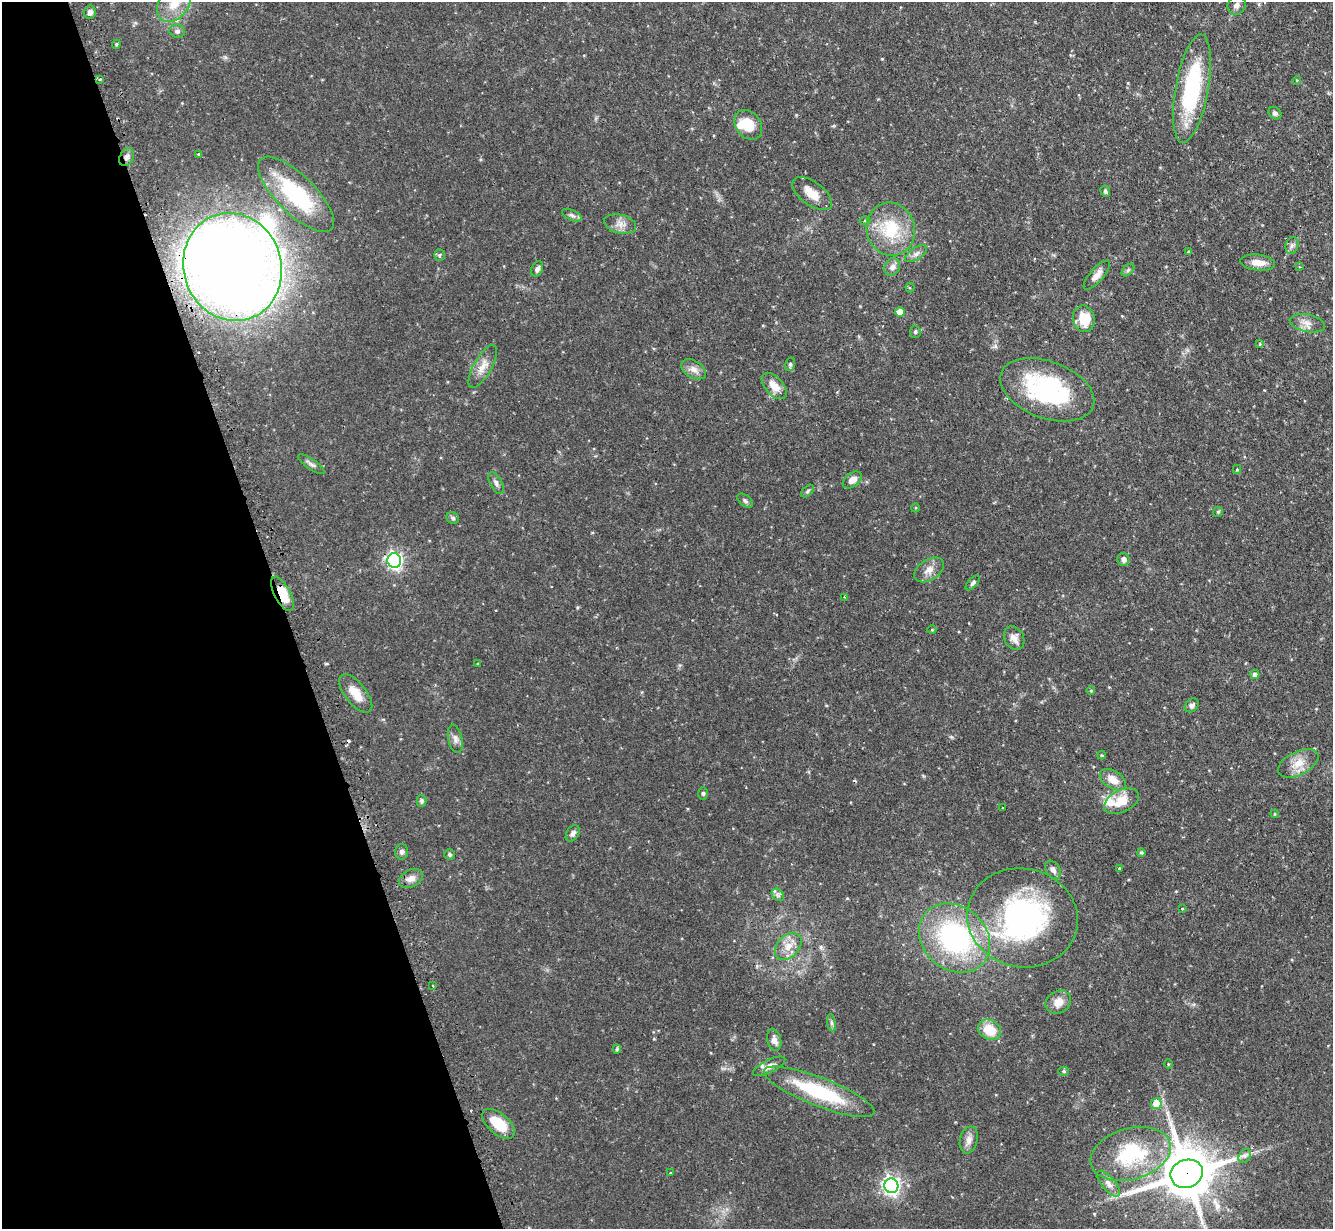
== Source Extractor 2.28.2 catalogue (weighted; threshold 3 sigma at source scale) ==
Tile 5 of 4 x 4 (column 1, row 2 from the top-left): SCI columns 38-1368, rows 2627-3853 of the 5400 x 5380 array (HDU 1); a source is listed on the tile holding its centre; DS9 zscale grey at full resolution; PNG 1335 x 1231 px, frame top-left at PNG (2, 2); each listed source drawn as its Kron ellipse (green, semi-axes under 4 px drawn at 4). Shown black and unused: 21% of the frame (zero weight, under 2 of 3 exposures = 4% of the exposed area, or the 3 px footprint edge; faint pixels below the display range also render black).
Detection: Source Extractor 2.28.2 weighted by HDU 2 'WHT'; one run over the whole footprint, this tile lists its part. Background 0.0818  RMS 0.0055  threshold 0.025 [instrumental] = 3 sigma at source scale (4.5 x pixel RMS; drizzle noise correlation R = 1.50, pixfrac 1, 0.05/0.05 arcsec/px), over >= 5 px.
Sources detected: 109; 1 inside a brighter object's white glare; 2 cosmic-ray / hot-pixel residue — neither listed nor drawn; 3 inside a brighter listed object's ellipse — not listed separately; the other 103 listed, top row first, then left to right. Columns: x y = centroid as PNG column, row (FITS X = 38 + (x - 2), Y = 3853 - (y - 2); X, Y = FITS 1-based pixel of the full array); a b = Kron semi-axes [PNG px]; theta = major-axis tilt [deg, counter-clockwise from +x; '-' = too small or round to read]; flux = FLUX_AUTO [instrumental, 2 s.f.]
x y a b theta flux
174 4 20 14 51 13
1237 5 10 8 49 2.5
90 12 6 6 - 2.2
177 31 8 6 -8 1.5
116 44 4 4 - 0.6
100 79 3 2 - 0.48
1297 80 4 3 - 0.46
1192 89 55 16 80 57
1275 113 7 5 -38 1.4
748 125 16 12 -53 12
198 154 3 3 - 0.93
127 157 9 6 62 2.1
1105 191 6 4 -64 0.97
296 194 50 19 -45 50
812 194 23 11 -36 7.3
572 215 10 5 -24 1.5
865 220 5 3 - 0.53
620 224 16 9 -14 4.1
891 229 27 24 -75 25
1292 245 9 6 73 1.7
1188 252 4 3 - 0.62
916 254 12 6 34 2.2
439 255 6 5 - 0.89
1258 262 17 8 -6 5.7
233 267 54 49 -71 880
892 267 9 7 61 2.7
1300 267 3 2 - 0.38
537 269 8 5 63 2
1128 270 7 4 45 1
1097 275 18 6 49 4
910 287 5 4 - 0.8
900 312 5 5 - 6.8
1084 319 13 11 -78 12
1307 323 18 8 -12 4.3
915 332 6 5 - 0.97
1260 344 4 3 - 0.47
790 364 7 5 74 1
483 366 24 9 61 5.8
694 369 13 8 -31 3.4
774 386 16 9 -48 6.5
1047 390 49 28 -20 68
311 464 15 5 -35 1.8
1237 470 4 4 - 0.57
852 480 11 6 37 4.2
496 483 12 6 -61 1.9
808 491 7 4 46 0.95
745 501 9 5 -38 1.3
915 508 4 3 - 0.47
1218 512 5 5 - 0.81
453 518 6 5 - 1.3
1123 559 6 6 - 2.2
394 560 7 7 - 160
929 570 16 10 33 4.7
973 583 9 4 47 1.2
282 594 19 8 -62 14
844 597 3 2 - 0.4
932 630 4 4 - 0.56
1014 638 12 9 -61 3.8
478 664 4 3 - 0.49
1255 674 5 4 - 2.1
1091 691 4 4 - 0.63
356 694 23 10 -52 7.7
1192 705 8 6 44 1.6
455 739 14 7 -78 2.6
1101 755 4 4 - 0.58
1298 763 22 11 26 7.9
1113 780 14 9 -33 5.9
703 793 6 5 - 0.96
421 801 6 5 - 1.2
1121 801 18 11 27 11
1003 807 3 2 - 0.45
1275 814 4 4 - 0.56
573 833 9 6 56 2
401 852 7 6 - 1.7
1141 853 4 4 - 0.71
450 855 5 5 - 0.91
1119 869 3 3 - 0.91
1053 870 10 6 -55 2.2
411 878 12 8 28 3.8
778 895 7 5 -46 1.4
1182 909 3 2 - 0.61
1022 918 55 49 -12 120
954 938 38 31 -41 89
788 946 15 11 47 6.3
433 986 3 2 - 0.86
1058 1002 13 11 33 5.8
831 1023 8 4 -81 1.2
989 1030 12 9 -31 13
774 1040 11 7 -77 3.2
617 1049 4 3 - 1.1
1168 1064 4 3 - 0.44
769 1066 18 6 26 3.6
1063 1071 5 4 - 0.91
819 1092 59 14 -21 42
1156 1104 5 5 - 11
499 1124 19 10 -41 14
969 1140 14 8 77 3.4
1131 1154 41 25 16 40
1245 1156 7 5 59 1.6
671 1173 3 3 - 0.53
1187 1174 16 14 19 3000
1109 1184 16 6 -50 3.5
891 1186 7 7 - 220
Overlapping masked pixels (flux is a lower limit): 4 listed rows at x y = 127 157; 233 267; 282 594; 1187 1174
Isophote crosses this tile's border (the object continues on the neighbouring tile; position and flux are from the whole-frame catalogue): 1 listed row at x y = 174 4